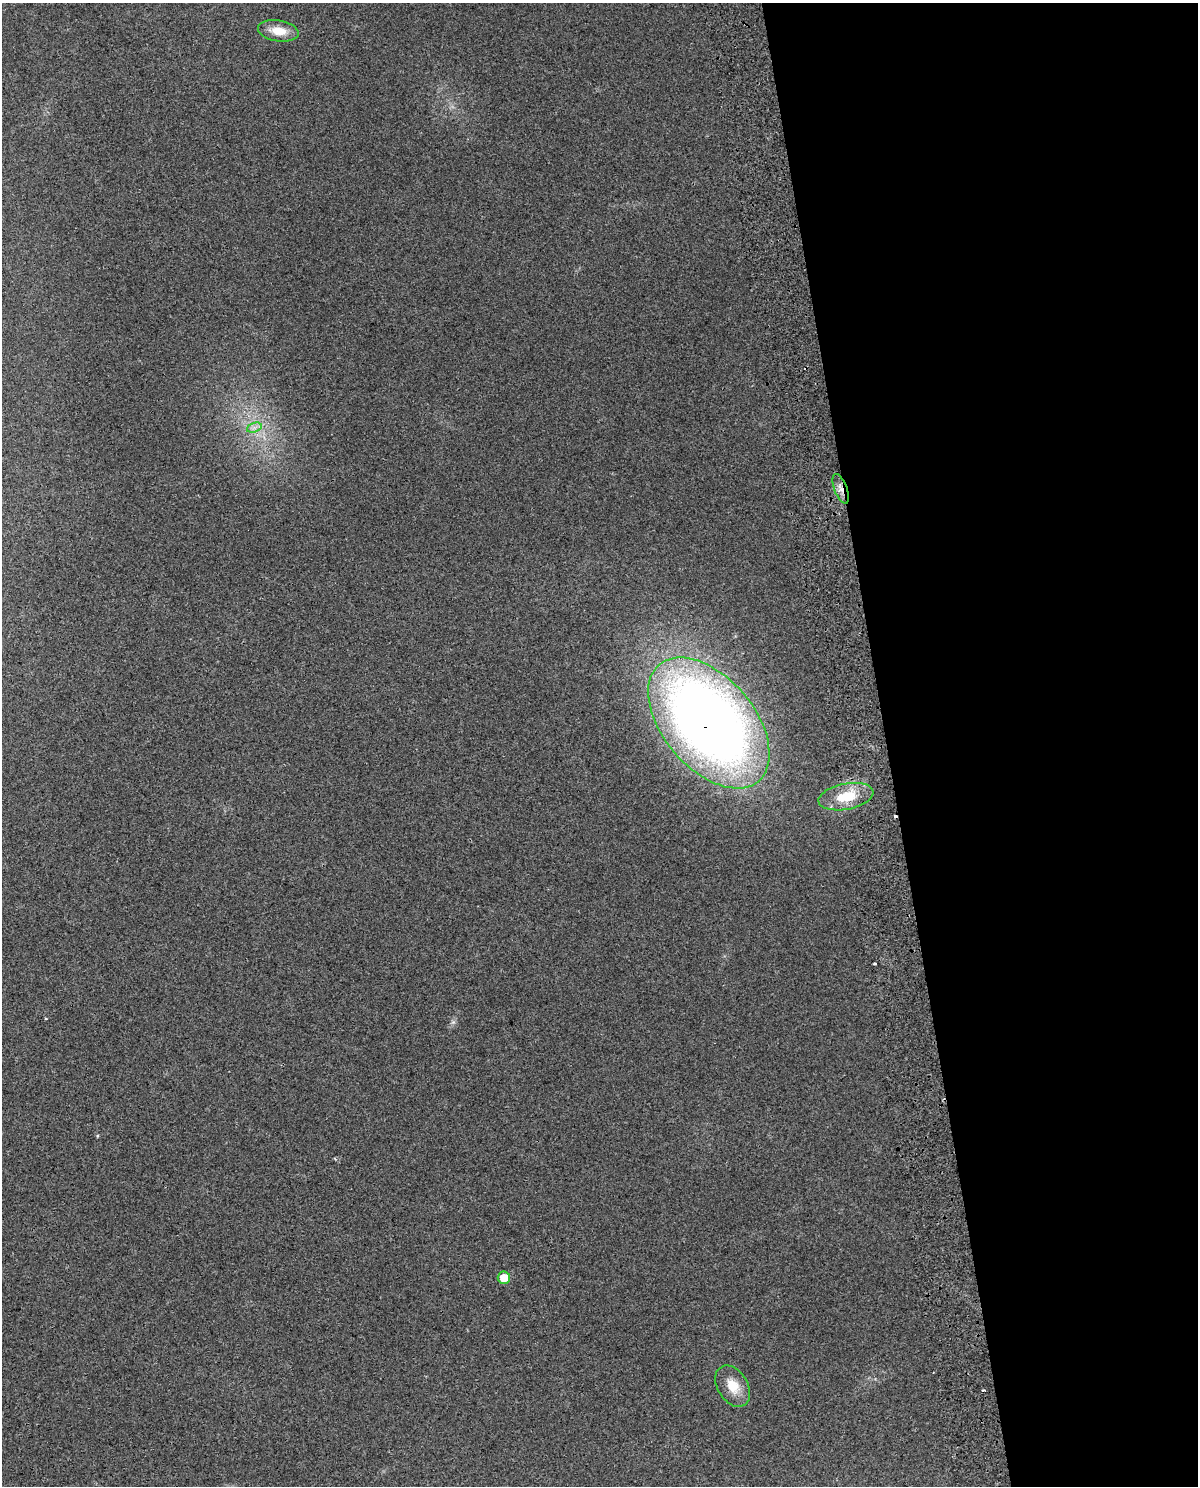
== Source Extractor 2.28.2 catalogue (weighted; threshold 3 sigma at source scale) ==
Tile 8 of 4 x 3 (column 4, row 2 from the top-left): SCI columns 3646-4841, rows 1518-3001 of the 4897 x 4562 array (HDU 1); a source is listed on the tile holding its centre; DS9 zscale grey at full resolution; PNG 1200 x 1488 px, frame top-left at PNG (2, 3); each listed source drawn as its Kron ellipse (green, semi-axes under 4 px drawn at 4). Shown black and unused: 26% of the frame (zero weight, under 2 of 3 exposures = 3% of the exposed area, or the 3 px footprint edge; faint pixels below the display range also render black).
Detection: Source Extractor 2.28.2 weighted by HDU 2 'WHT'; one run over the whole footprint, this tile lists its part. Background 0.0239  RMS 0.0069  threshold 0.0309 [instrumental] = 3 sigma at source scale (4.5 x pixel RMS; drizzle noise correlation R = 1.50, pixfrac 1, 0.0396/0.0396 arcsec/px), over >= 5 px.
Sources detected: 10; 3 cosmic-ray / hot-pixel residue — neither listed nor drawn; the other 7 listed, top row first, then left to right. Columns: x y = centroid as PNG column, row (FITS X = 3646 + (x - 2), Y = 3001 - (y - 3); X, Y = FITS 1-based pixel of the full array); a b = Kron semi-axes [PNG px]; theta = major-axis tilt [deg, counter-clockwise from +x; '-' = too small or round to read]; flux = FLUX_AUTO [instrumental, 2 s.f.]
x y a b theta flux
278 31 20 10 -9 11
254 428 8 4 18 2.4
841 489 15 6 -69 4.4
709 723 76 45 -50 820
846 797 28 13 11 19
504 1278 6 6 - 11
733 1386 22 15 -59 14
Overlapping masked pixels (flux is a lower limit): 2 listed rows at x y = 841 489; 709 723